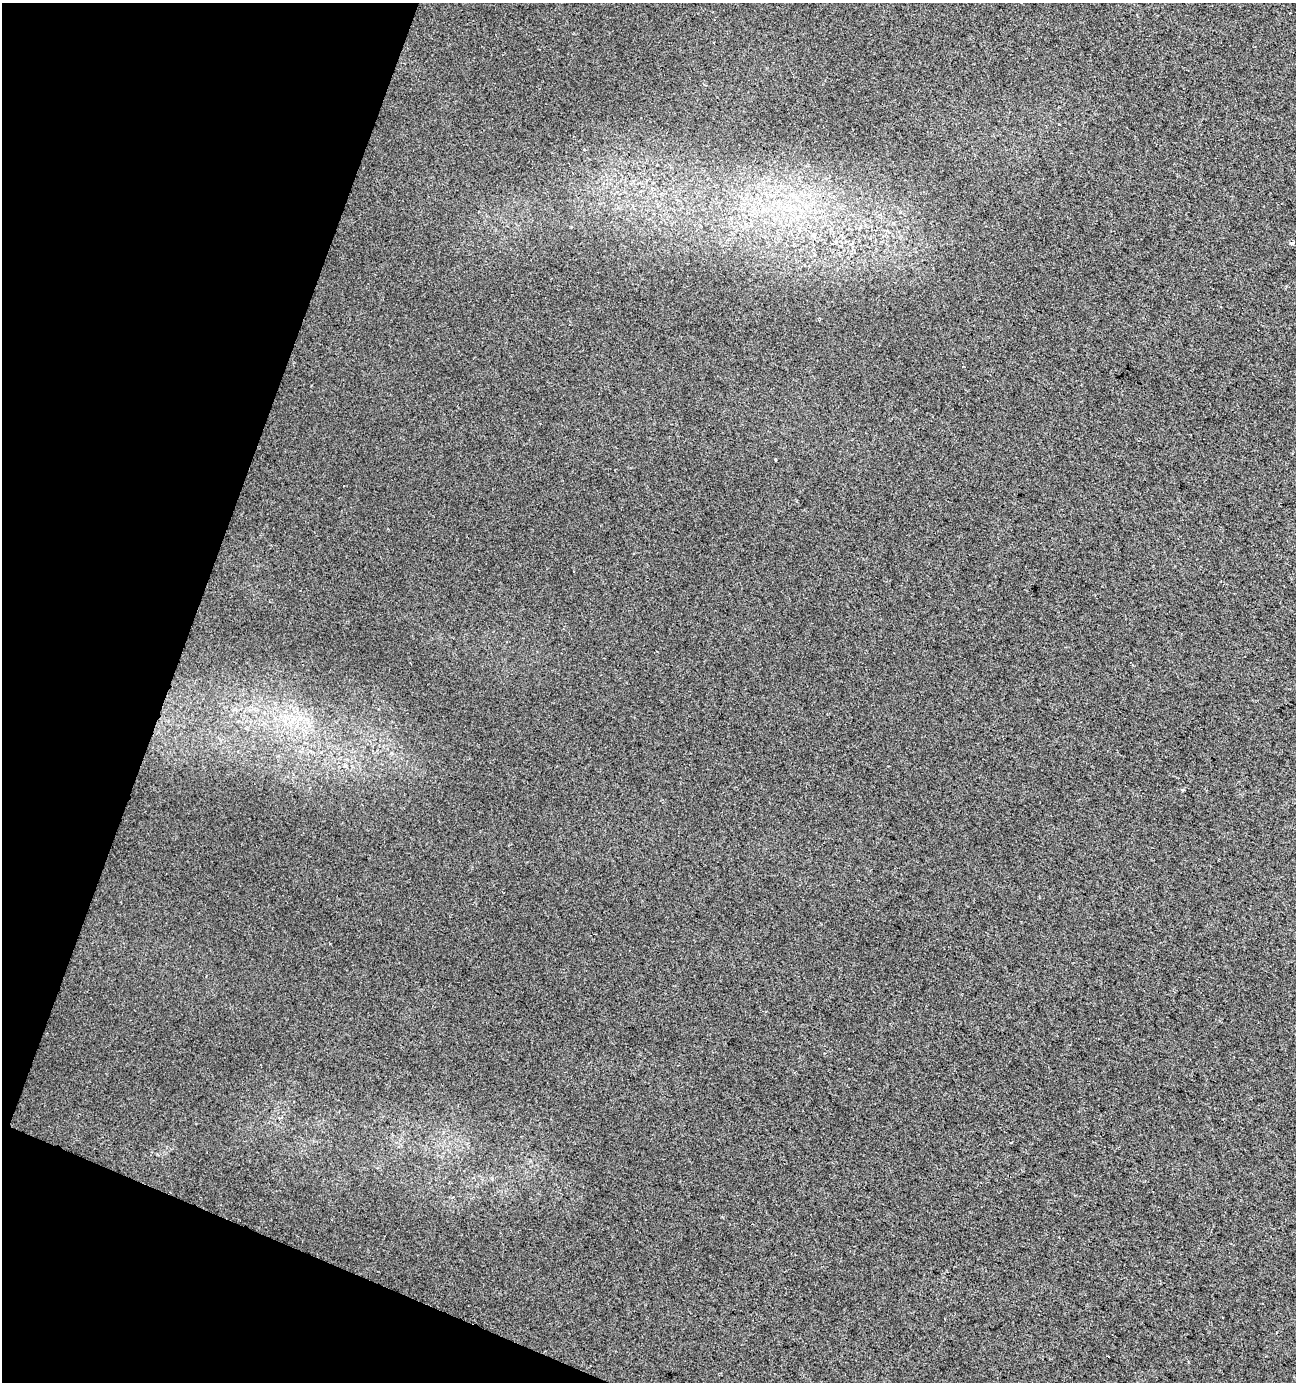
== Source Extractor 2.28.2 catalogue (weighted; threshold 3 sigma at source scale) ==
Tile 9 of 4 x 4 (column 1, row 3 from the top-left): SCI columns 212-1505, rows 1388-2767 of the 5665 x 5528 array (HDU 1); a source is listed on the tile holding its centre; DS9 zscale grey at full resolution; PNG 1298 x 1384 px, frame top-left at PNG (2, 3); no overlay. Shown black and unused: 18% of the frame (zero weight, under 2 of 3 exposures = <1% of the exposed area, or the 3 px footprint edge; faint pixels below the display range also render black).
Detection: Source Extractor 2.28.2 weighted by HDU 2 'WHT'; one run over the whole footprint, this tile lists its part. Background 0.0287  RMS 0.0052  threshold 0.0234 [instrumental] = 3 sigma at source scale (4.5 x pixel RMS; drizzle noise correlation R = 1.50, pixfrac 1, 0.0396/0.0396 arcsec/px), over >= 5 px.
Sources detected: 4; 2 cosmic-ray / hot-pixel residue — not listed; the other 2 listed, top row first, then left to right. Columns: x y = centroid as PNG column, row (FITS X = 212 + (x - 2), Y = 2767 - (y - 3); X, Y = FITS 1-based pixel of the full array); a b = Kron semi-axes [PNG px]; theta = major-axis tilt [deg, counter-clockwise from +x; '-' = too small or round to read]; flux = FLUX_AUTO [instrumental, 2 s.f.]
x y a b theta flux
775 459 3 2 - 0.66
1183 790 5 3 - 0.56